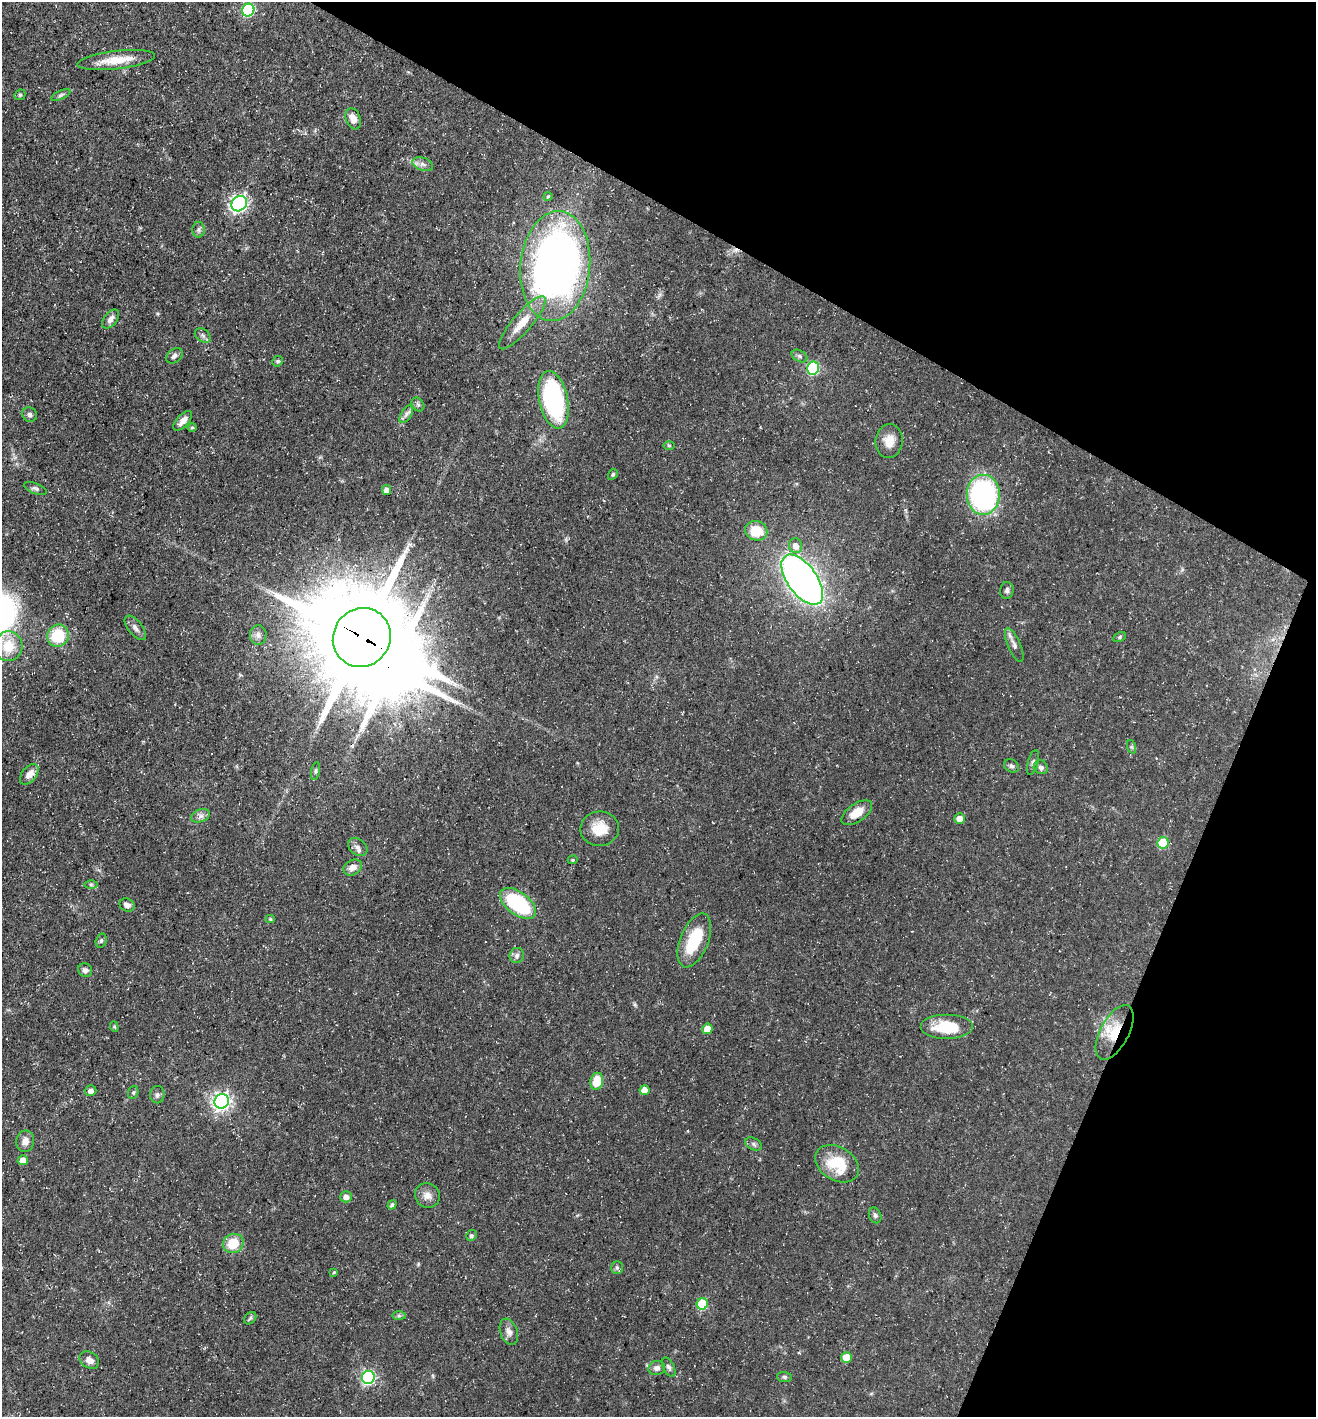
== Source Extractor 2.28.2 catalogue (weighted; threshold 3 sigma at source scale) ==
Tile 8 of 4 x 4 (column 4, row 2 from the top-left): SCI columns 4084-5397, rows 2833-4247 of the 5674 x 5663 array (HDU 1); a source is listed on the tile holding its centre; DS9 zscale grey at full resolution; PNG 1318 x 1419 px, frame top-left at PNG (2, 2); each listed source drawn as its Kron ellipse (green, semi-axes under 4 px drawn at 4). Shown black and unused: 24% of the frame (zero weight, under 3 of 5 exposures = <1% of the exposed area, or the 3 px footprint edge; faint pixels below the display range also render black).
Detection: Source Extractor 2.28.2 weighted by HDU 2 'WHT'; one run over the whole footprint, this tile lists its part. Background 0.0358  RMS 0.0039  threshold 0.0175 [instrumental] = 3 sigma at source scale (4.5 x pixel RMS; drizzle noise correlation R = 1.50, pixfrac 1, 0.05/0.05 arcsec/px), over >= 5 px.
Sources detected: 98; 2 inside a brighter object's white glare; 1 cosmic-ray / hot-pixel residue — neither listed nor drawn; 1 inside a brighter listed object's ellipse — not listed separately; the other 94 listed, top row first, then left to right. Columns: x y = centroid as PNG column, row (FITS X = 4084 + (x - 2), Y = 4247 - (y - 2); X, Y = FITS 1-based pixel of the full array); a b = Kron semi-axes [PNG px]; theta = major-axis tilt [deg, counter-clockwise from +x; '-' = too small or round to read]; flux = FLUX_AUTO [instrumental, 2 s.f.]
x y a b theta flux
248 10 6 6 - 42
116 60 39 9 7 8.8
20 95 6 5 - 0.59
61 95 10 4 26 0.87
353 119 11 7 -69 2.9
423 164 11 6 -17 1.6
548 196 4 4 - 0.45
239 204 8 7 - 120
198 230 8 6 89 1
555 266 55 35 85 250
111 319 11 6 51 2.2
522 323 34 9 49 7.6
203 335 9 6 -36 1.1
174 356 9 6 40 1.3
800 356 8 5 -27 0.99
278 361 5 5 - 0.76
813 368 6 6 - 39
553 400 29 14 -78 58
418 405 7 5 -54 0.81
406 414 10 5 58 1.2
30 415 7 7 - 1.2
183 421 12 6 46 2.6
192 427 4 4 - 0.46
889 441 17 13 84 5.1
669 446 6 4 -1 0.42
613 474 6 4 57 0.67
35 488 12 5 -21 1
387 490 5 4 - 2.2
983 495 20 16 -89 80
756 531 11 9 -13 9.9
796 546 7 6 - 2.8
802 580 29 14 -54 220
1007 590 8 6 82 1.2
135 628 14 7 -51 1.9
258 635 9 8 - 1.8
58 636 11 10 - 15
362 637 30 28 52 6500
1120 637 6 4 29 0.58
1014 645 18 6 -67 2
8 646 15 14 - 9.5
1132 747 7 4 -71 0.55
1033 762 13 5 74 1.1
1011 766 8 6 -34 1
1041 767 7 6 - 1.2
315 771 9 3 79 0.65
29 774 12 7 50 3.2
857 813 17 9 35 5.4
200 816 10 6 21 1.6
960 818 5 5 - 3.4
600 829 19 17 3 7.5
1163 843 6 5 - 17
358 847 10 8 -39 1.7
573 860 5 4 - 0.5
353 867 10 7 28 2.7
91 884 6 4 0 0.65
518 903 21 11 -37 31
127 905 8 6 -25 1.7
270 919 4 4 - 0.57
694 940 28 14 68 16
101 941 7 5 74 0.77
517 955 7 7 - 1.5
85 970 7 6 - 1.3
114 1027 5 4 - 0.47
947 1027 26 12 0 14
707 1029 5 5 - 6
1114 1032 30 14 62 11
597 1081 8 6 76 8.1
645 1090 5 5 - 4.7
90 1091 6 5 - 1.7
133 1092 6 5 - 0.62
157 1095 8 7 - 1.1
222 1101 7 7 - 160
25 1141 11 9 81 2.8
753 1144 9 5 -28 1
23 1160 5 5 - 4.2
837 1164 23 16 -32 15
427 1195 13 12 - 3
346 1197 6 5 - 2.2
392 1205 5 4 - 0.87
875 1215 8 6 -69 0.99
471 1235 5 5 - 0.93
233 1243 10 9 - 10
617 1268 6 5 - 0.77
334 1272 4 4 - 0.45
702 1304 6 5 - 24
399 1316 7 4 0 0.71
250 1318 7 5 47 0.73
509 1332 13 8 -70 2.3
847 1358 5 5 - 11
89 1360 10 8 -34 2.5
669 1367 10 5 -65 1.1
657 1368 8 7 - 1.9
368 1377 6 6 - 66
784 1377 7 5 -2 0.85
Overlapping masked pixels (flux is a lower limit): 2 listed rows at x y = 362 637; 1114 1032